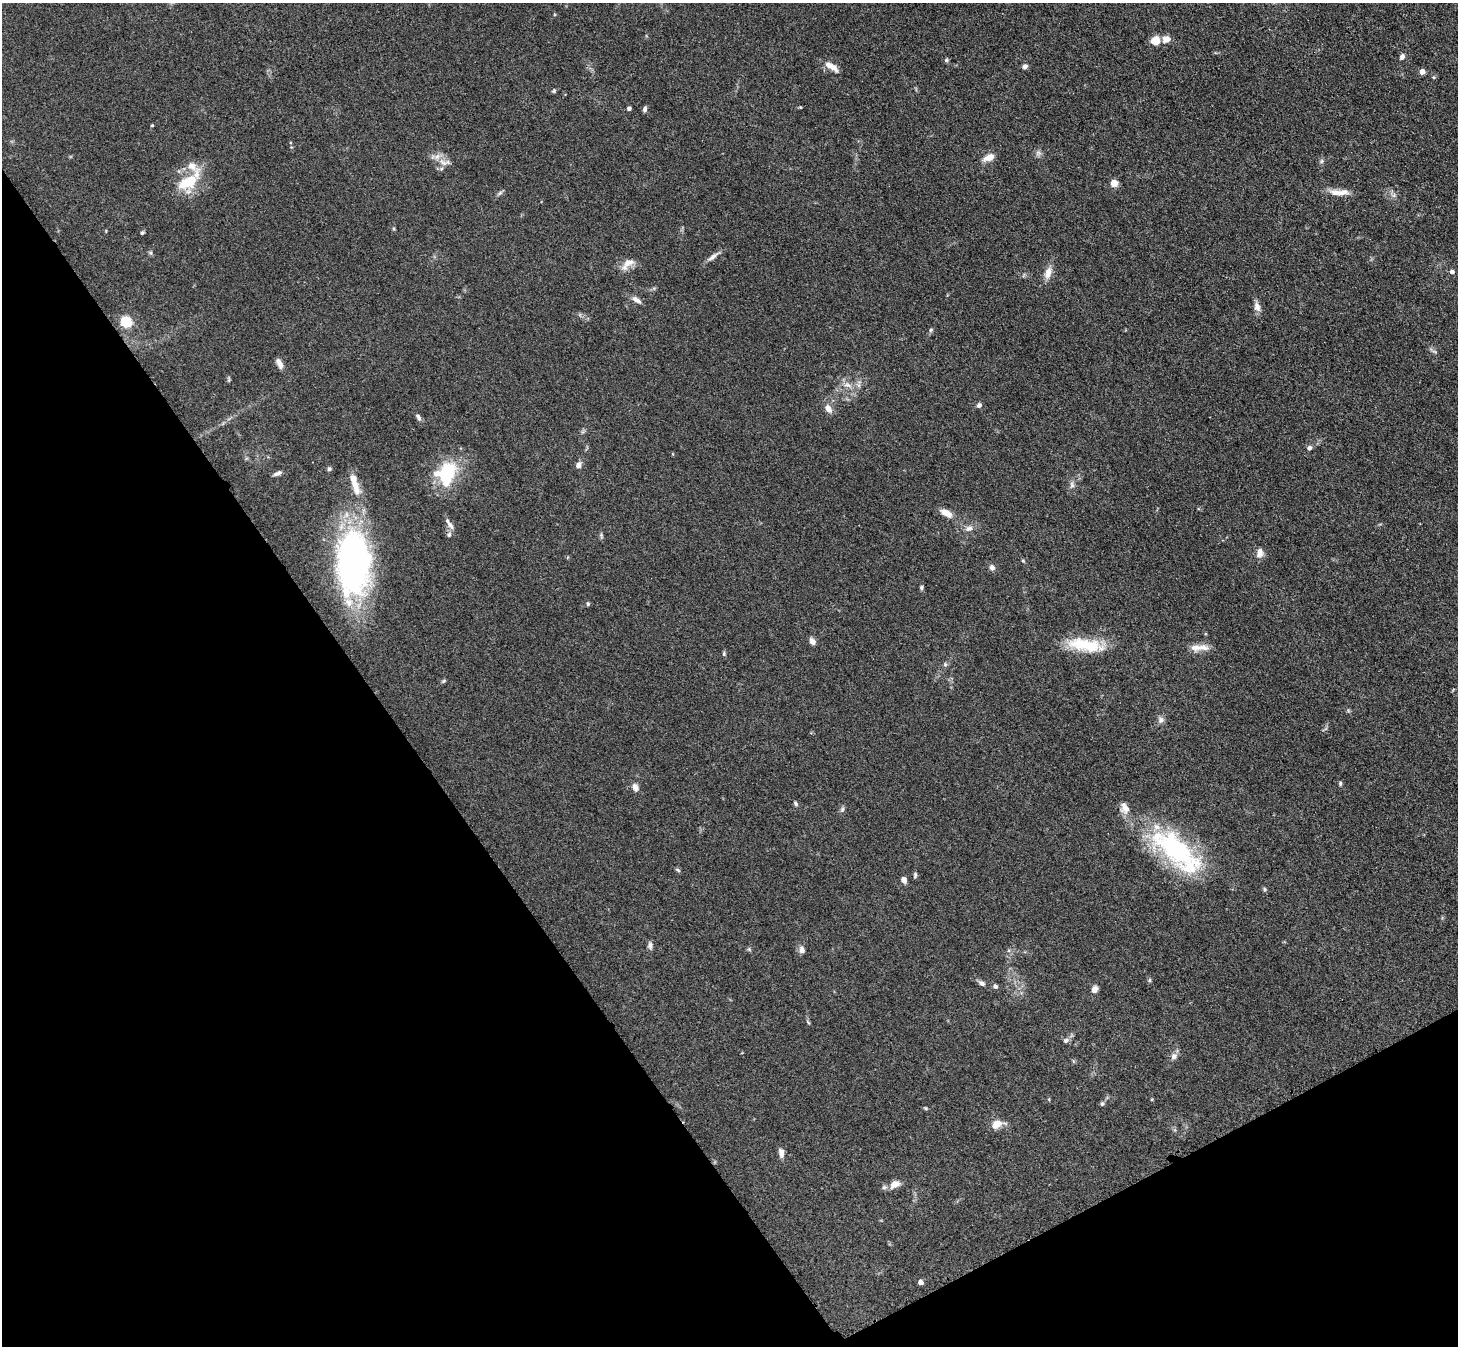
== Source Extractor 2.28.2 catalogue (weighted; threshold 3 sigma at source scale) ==
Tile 14 of 4 x 4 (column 2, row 4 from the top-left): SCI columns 1473-2928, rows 308-1651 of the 5857 x 5850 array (HDU 1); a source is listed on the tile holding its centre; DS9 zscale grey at full resolution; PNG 1460 x 1348 px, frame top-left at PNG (2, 3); no overlay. Shown black and unused: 31% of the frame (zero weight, under 3 of 4 exposures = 2% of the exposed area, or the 3 px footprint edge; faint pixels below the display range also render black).
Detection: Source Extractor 2.28.2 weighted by HDU 2 'WHT'; one run over the whole footprint, this tile lists its part. Background 0.0589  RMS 0.0058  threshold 0.0261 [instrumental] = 3 sigma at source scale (4.5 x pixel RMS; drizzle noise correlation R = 1.50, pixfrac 1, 0.05/0.05 arcsec/px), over >= 5 px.
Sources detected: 93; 9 inside a brighter listed object's ellipse — not listed separately; the other 84 listed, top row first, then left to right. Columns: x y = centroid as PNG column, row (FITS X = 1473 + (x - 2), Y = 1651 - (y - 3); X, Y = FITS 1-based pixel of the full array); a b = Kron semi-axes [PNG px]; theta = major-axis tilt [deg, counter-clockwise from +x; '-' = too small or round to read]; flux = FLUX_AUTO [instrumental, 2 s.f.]
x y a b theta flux
1166 39 9 7 9 4.4
1156 41 9 8 - 7.4
1402 57 7 5 64 1.8
946 60 6 5 - 0.86
828 65 12 8 -29 3.8
1025 66 6 5 - 1.7
1422 72 5 4 - 4.1
554 91 6 4 69 0.78
629 108 4 4 - 1.4
645 109 6 5 - 1.5
152 125 4 3 - 0.55
1038 153 8 6 -20 1.8
989 157 15 8 24 4.7
1322 161 6 5 - 1.1
444 162 19 8 -5 4.8
189 181 26 17 67 20
1114 183 7 6 - 6
500 193 8 4 37 1.1
1340 193 26 7 11 5.2
1394 195 7 5 48 1.3
142 233 5 4 - 0.81
151 253 6 4 -89 0.87
713 256 19 6 36 2.9
627 264 22 10 44 5.4
1452 272 5 5 - 2
1048 273 17 8 73 4.9
636 300 14 6 -34 2.9
1257 307 12 8 -73 3.4
126 322 6 6 - 34
931 330 6 4 88 0.8
279 363 12 6 -64 3.3
847 385 13 6 -22 3.4
979 405 7 6 - 1.5
828 408 9 6 -58 4.4
418 417 9 5 -63 1.5
1309 448 7 6 - 1.5
578 465 7 6 - 2.7
329 469 5 5 - 1.1
278 473 11 5 22 1.8
447 473 29 17 76 31
1072 485 10 6 -85 2
355 486 26 10 -68 8.3
946 513 18 8 -29 4.8
451 525 13 6 -57 2.9
969 528 11 7 23 2.7
449 534 7 5 85 1.5
601 535 5 5 - 0.89
1260 553 13 8 84 3.4
1023 561 4 4 - 0.61
354 563 53 27 -89 220
992 567 8 7 - 2
921 587 5 5 - 1.1
588 604 6 4 -90 0.78
812 641 8 5 -52 3
1085 645 47 15 -9 23
1199 647 26 8 1 6
724 654 6 5 - 0.81
945 664 6 6 - 0.98
443 681 6 4 70 0.75
1161 720 9 8 - 2.2
1340 783 6 4 89 0.8
635 787 10 7 -67 2.9
796 804 6 5 - 1
842 809 8 5 69 1.2
1175 849 70 32 -39 78
678 870 8 4 -36 0.87
915 875 7 4 76 0.99
904 880 6 5 - 2.9
1264 889 6 4 -89 0.78
650 945 10 6 -86 1.8
749 949 6 5 - 0.79
802 950 9 7 -71 2.6
1150 980 6 4 90 0.79
981 983 9 6 -30 1.8
995 986 6 5 - 1.4
1095 989 8 7 - 2.9
1066 1040 8 7 - 1.6
1174 1056 9 8 - 2.5
1102 1104 6 5 - 1
926 1108 5 4 - 0.74
997 1124 14 10 30 5.6
781 1153 12 6 -83 2.8
895 1184 13 9 30 5.2
921 1282 5 4 - 3